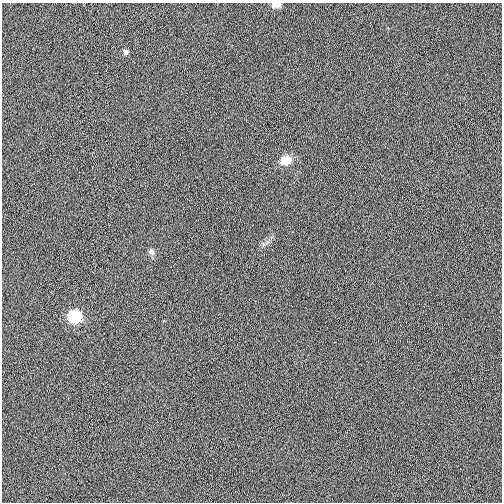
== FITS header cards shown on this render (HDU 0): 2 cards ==
NAXIS1  =                  500
NAXIS2  =                  500

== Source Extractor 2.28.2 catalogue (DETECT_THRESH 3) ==
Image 500 x 500 px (HDU 0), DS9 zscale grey, 1 PNG px = 1 image px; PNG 504 x 504 px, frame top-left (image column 1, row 500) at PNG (2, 3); no overlay
Background 0.00174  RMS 0.019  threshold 0.0556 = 3 sigma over >= 5 px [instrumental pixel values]
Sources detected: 6; all 6 listed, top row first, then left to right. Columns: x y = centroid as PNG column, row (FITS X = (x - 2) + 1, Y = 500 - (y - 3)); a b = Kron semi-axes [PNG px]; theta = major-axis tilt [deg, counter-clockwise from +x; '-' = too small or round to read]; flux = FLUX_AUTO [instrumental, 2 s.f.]
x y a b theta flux
276 4 6 4 1 17
125 52 5 5 - 5.3
286 160 15 12 24 15
263 244 6 4 -72 2.1
151 252 8 7 - 4.3
75 316 7 7 - 110
At the frame edge (FLAGS 8, measured only in part): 1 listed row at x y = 276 4